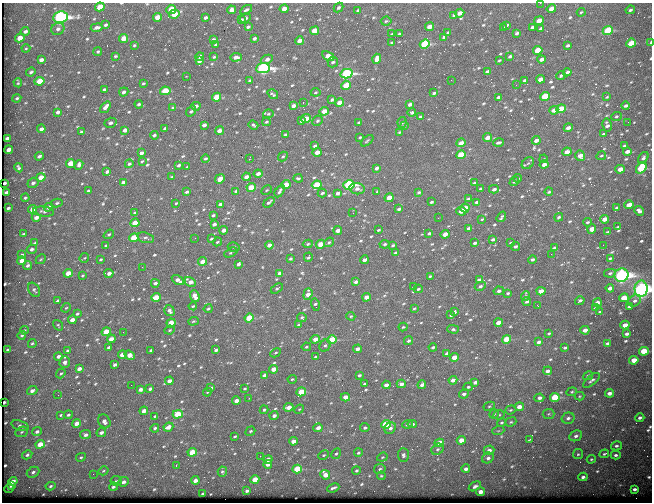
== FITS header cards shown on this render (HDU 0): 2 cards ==
NAXIS1  =                  650
NAXIS2  =                  500

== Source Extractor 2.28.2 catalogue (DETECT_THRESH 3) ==
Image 650 x 500 px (HDU 0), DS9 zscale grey, 1 PNG px = 1 image px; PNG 654 x 504 px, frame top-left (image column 1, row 500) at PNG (2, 3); each listed source drawn as its Kron ellipse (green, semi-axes under 4 px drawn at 4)
Background 579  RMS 3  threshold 9.08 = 3 sigma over >= 5 px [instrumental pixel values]
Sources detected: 693; of the 693, the 500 brightest by FLUX_AUTO listed and drawn (193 fainter detections omitted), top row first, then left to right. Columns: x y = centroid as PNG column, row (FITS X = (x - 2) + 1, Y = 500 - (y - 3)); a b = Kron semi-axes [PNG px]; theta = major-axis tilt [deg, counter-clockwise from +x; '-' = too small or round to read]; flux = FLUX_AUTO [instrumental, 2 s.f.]
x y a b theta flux
540 3 2 2 - 290
100 7 5 4 - 4200
338 8 5 4 - 490
171 9 5 4 - 5400
284 9 4 4 - 1500
551 9 5 3 - 1400
231 10 4 4 - 1500
246 10 6 3 34 450
358 10 4 3 - 380
630 10 5 3 - 360
581 12 4 3 - 220
460 13 5 3 - 1500
174 14 5 4 - 4800
454 15 4 3 - 350
60 17 7 5 9 55000
157 17 4 4 - 2800
205 18 4 3 - 470
245 18 6 4 32 520
242 20 4 4 - 310
386 21 5 4 - 310
539 21 5 3 - 2300
105 25 4 3 - 410
507 25 4 3 - 320
97 27 6 3 10 680
248 27 4 3 - 360
429 27 4 4 - 1900
532 27 3 3 - 420
503 28 4 3 - 250
58 29 7 6 - 740
541 29 4 3 - 600
608 30 5 4 - 12000
25 31 4 3 - 590
314 31 5 4 - 2900
448 32 4 3 - 250
517 33 4 3 - 480
392 34 3 3 - 250
399 34 4 3 - 350
444 37 4 3 - 380
20 38 5 4 - 2400
124 38 4 4 - 2800
254 38 4 3 - 530
213 39 4 3 - 400
299 41 4 3 - 1400
651 42 3 2 - 480
392 43 3 3 - 300
631 43 5 4 - 5000
425 44 5 4 - 14000
134 45 3 3 - 240
216 45 4 3 - 420
568 45 4 3 - 390
26 48 4 4 - 220
538 50 5 4 - 5000
98 51 5 4 - 280
115 56 4 3 - 290
199 56 4 3 - 750
328 56 6 4 -26 2000
510 56 4 3 - 400
214 57 3 3 - 280
236 57 6 4 3 1000
267 59 6 4 25 1100
377 59 5 4 - 2000
541 59 4 3 - 880
41 60 4 3 - 940
499 60 3 2 - 230
199 61 4 3 - 770
333 62 5 5 - 340
263 68 7 5 7 42000
31 72 5 3 - 390
487 72 4 3 - 610
567 72 4 3 - 550
346 74 6 4 15 29000
561 75 4 3 - 360
186 76 3 2 - 320
540 79 4 3 - 1600
451 80 2 2 - 710
525 80 3 2 - 370
40 81 5 4 - 4600
249 81 4 3 - 330
18 83 5 3 - 270
143 83 4 3 - 250
346 85 5 4 - 4700
516 85 2 2 - 320
104 89 4 3 - 400
165 91 5 4 - 6200
124 92 5 4 - 660
315 92 5 4 - 230
434 93 4 2 - 370
273 94 6 3 -33 350
545 96 5 4 - 8500
216 97 4 4 - 5000
498 97 4 3 - 510
607 97 4 3 - 240
17 98 4 3 - 370
332 100 4 3 - 370
303 103 3 2 - 970
339 103 4 3 - 1900
139 104 4 3 - 420
410 104 4 3 - 740
196 106 4 3 - 700
293 106 4 3 - 870
626 106 4 3 - 590
105 107 6 4 51 1200
173 108 4 3 - 430
561 109 5 4 - 6400
554 110 4 3 - 1300
191 111 6 3 55 350
324 111 5 4 - 2000
58 112 4 3 - 650
412 113 4 4 - 400
268 114 5 4 - 280
616 116 5 4 - 320
420 117 3 3 - 330
306 119 5 4 - 2600
302 121 3 3 - 480
317 121 5 4 - 360
266 122 4 3 - 290
359 122 4 3 - 380
402 122 5 4 - 330
628 122 2 2 - 330
110 123 6 5 - 660
204 125 4 3 - 820
253 125 5 3 - 370
607 125 6 4 -78 700
404 126 4 4 - 240
568 128 4 3 - 1000
41 129 4 3 - 830
165 129 4 3 - 870
125 130 4 3 - 1100
219 131 4 3 - 1000
81 132 3 3 - 410
399 132 4 3 - 240
603 134 4 3 - 240
154 135 4 3 - 350
285 135 4 3 - 580
360 137 4 3 - 290
7 138 4 3 - 1100
488 138 4 3 - 2100
536 140 4 3 - 980
367 141 7 3 40 260
461 143 4 3 - 1500
498 143 5 3 - 490
315 146 4 3 - 530
624 146 4 3 - 480
9 150 4 3 - 1300
627 151 4 3 - 1000
317 152 4 3 - 2100
567 152 5 3 - 1600
141 153 4 3 - 700
461 155 5 4 - 9000
39 156 4 3 - 420
580 156 5 5 - 1700
601 156 5 3 - 240
283 157 5 4 - 280
205 158 4 3 - 350
643 158 6 4 52 530
249 159 3 2 - 2200
544 159 4 3 - 220
142 161 4 3 - 230
71 163 4 4 - 4100
528 163 7 5 40 400
129 164 4 4 - 430
544 164 4 3 - 1200
79 165 5 4 - 810
179 165 4 3 - 430
187 167 3 3 - 230
19 168 5 3 - 450
377 168 4 3 - 670
641 168 6 4 50 13000
620 169 5 3 - 2700
107 172 4 3 - 500
258 174 4 3 - 1100
41 177 4 4 - 2700
172 177 3 3 - 270
246 177 4 3 - 1400
298 178 4 3 - 340
518 178 4 3 - 230
220 179 5 4 - 2200
123 182 4 3 - 730
514 182 5 4 - 380
5 183 3 2 - 690
33 183 6 5 - 610
474 183 4 3 - 390
286 184 4 4 - 2300
317 185 5 4 - 6700
349 185 6 4 14 25000
251 187 4 4 - 4500
481 188 3 3 - 280
357 189 7 5 -7 1000
494 189 5 3 - 580
267 190 6 4 28 270
88 191 4 3 - 520
236 191 4 3 - 400
280 191 7 3 60 560
6 192 4 3 - 600
187 192 4 3 - 430
377 192 4 3 - 240
419 192 4 3 - 350
549 192 4 3 - 330
322 193 4 3 - 400
338 193 4 3 - 690
25 198 4 3 - 250
389 198 4 4 - 2400
468 199 4 3 - 430
269 202 6 3 42 510
431 202 3 2 - 340
477 202 3 3 - 300
57 203 6 4 12 350
176 203 3 3 - 240
220 204 4 3 - 980
629 205 5 3 - 3200
48 207 5 4 - 1100
8 208 3 3 - 380
465 208 4 4 - 2400
617 208 4 3 - 300
33 209 4 4 - 2200
399 209 4 3 - 480
44 211 10 5 -6 550
461 211 5 4 - 2300
639 211 5 4 - 760
135 213 4 3 - 580
353 213 3 2 - 230
213 215 3 3 - 340
36 217 4 3 - 1100
501 217 6 3 55 380
559 217 4 4 - 380
438 218 2 2 - 390
482 219 3 2 - 270
605 219 4 3 - 1700
587 222 4 3 - 290
135 223 4 4 - 3300
214 224 4 3 - 760
618 227 3 2 - 220
469 228 4 3 - 530
592 229 5 4 - 1900
224 230 4 3 - 960
378 230 3 2 - 270
338 231 4 3 - 1200
608 232 3 3 - 330
429 233 4 3 - 370
24 234 3 3 - 330
109 234 5 4 - 320
445 234 4 3 - 1800
134 238 4 4 - 7400
146 238 8 5 -17 470
195 238 2 2 - 310
211 239 3 3 - 280
493 239 4 3 - 540
217 242 5 3 - 260
329 242 5 4 - 320
35 243 4 3 - 390
475 243 4 3 - 490
511 243 3 3 - 310
308 244 5 4 - 320
320 244 5 4 - 2900
385 244 5 4 - 380
106 245 4 3 - 360
269 245 4 3 - 1100
393 245 4 3 - 330
603 245 2 2 - 990
515 246 4 3 - 510
234 247 6 4 -14 300
554 248 4 3 - 720
32 249 5 4 - 620
231 253 7 3 27 290
395 253 4 3 - 400
551 254 3 2 - 1400
22 255 3 2 - 240
308 257 5 3 - 340
84 258 5 4 - 240
610 258 3 2 - 230
41 259 5 4 - 300
100 259 3 3 - 260
290 259 3 3 - 270
532 259 4 3 - 530
364 260 4 3 - 740
22 261 4 3 - 1600
202 261 4 3 - 1700
238 264 4 3 - 510
28 265 4 4 - 580
142 267 2 2 - 230
68 273 4 3 - 2700
109 273 4 3 - 1100
280 273 4 3 - 1100
610 273 6 4 11 360
82 275 3 3 - 230
621 275 7 6 - 81000
430 276 3 3 - 280
178 280 7 4 -32 1100
479 280 4 3 - 940
190 282 6 4 -29 1600
356 282 4 3 - 690
155 283 4 3 - 550
480 286 6 4 27 500
414 287 3 2 - 230
610 288 4 3 - 870
277 289 7 4 31 330
418 289 4 3 - 320
641 289 8 6 88 100000
34 290 7 5 -56 420
499 291 5 4 - 560
541 291 4 4 - 2800
508 293 3 3 - 280
308 294 6 4 71 1400
195 296 6 4 -67 1500
525 296 5 3 - 480
156 297 5 4 - 4500
366 297 4 3 - 1500
624 298 5 4 - 4000
57 301 3 3 - 420
527 301 4 3 - 370
580 301 5 3 - 480
635 301 7 5 39 540
597 303 4 3 - 1000
315 305 6 4 -77 380
193 306 4 3 - 220
538 306 3 2 - 490
629 307 4 3 - 300
66 308 5 4 - 260
414 308 4 3 - 240
595 308 4 3 - 300
208 309 4 3 - 350
169 311 6 5 - 800
455 312 3 3 - 440
600 312 3 2 - 230
77 314 3 3 - 330
451 315 4 3 - 380
351 316 4 4 - 250
302 317 5 4 - 310
249 318 4 4 - 7100
72 320 4 3 - 1700
193 321 5 4 - 240
171 323 4 4 - 4800
498 323 4 3 - 1500
58 325 6 3 -54 220
299 325 3 3 - 300
625 325 4 3 - 2100
403 327 4 4 - 230
453 329 6 4 -2 310
24 330 4 3 - 240
169 330 5 3 - 230
585 330 4 3 - 1300
106 332 4 4 - 4900
123 332 2 2 - 420
549 333 3 3 - 250
627 334 4 3 - 570
22 335 4 4 - 290
111 339 4 3 - 1800
315 339 4 4 - 1600
507 339 5 4 - 6500
332 340 5 4 - 11000
408 341 5 4 - 450
539 342 4 3 - 690
32 343 4 3 - 250
607 343 3 3 - 430
325 346 6 5 - 430
109 347 4 3 - 460
306 347 4 3 - 260
433 347 4 3 - 450
565 348 4 3 - 330
357 349 4 3 - 1000
8 350 4 3 - 950
67 350 3 3 - 260
151 350 4 3 - 420
216 350 4 3 - 520
644 351 5 4 - 6800
275 353 5 3 - 230
447 354 4 3 - 870
122 355 4 3 - 2400
130 355 5 4 - 2000
58 356 4 3 - 810
315 357 3 2 - 230
454 357 4 4 - 2600
634 360 4 4 - 2500
65 362 6 5 - 680
115 365 4 3 - 590
79 369 4 3 - 1100
273 369 4 3 - 2300
548 371 4 3 - 970
61 373 5 4 - 290
264 375 4 3 - 690
359 375 4 3 - 370
588 376 5 4 - 510
292 379 5 4 - 240
453 380 4 4 - 1100
591 380 10 4 39 540
169 381 4 3 - 1200
475 382 4 3 - 570
364 384 3 3 - 270
401 384 4 4 - 870
131 385 2 2 - 240
386 385 4 4 - 970
422 385 4 3 - 810
468 387 5 3 - 330
211 388 4 3 - 480
140 389 4 3 - 770
150 389 4 3 - 490
245 389 3 3 - 230
32 391 5 4 - 930
207 392 4 4 - 230
301 392 5 4 - 4400
572 392 5 4 - 310
609 393 4 4 - 1100
464 394 5 4 - 700
58 395 2 2 - 300
579 396 5 4 - 230
345 397 4 4 - 1800
555 397 5 4 - 8400
249 398 3 2 - 240
539 398 5 4 - 660
236 401 4 3 - 1300
4 402 3 2 - 340
489 406 6 4 27 270
289 407 5 4 - 1600
519 407 5 4 - 1500
299 409 5 4 - 230
264 410 4 3 - 340
511 410 6 4 20 280
144 411 4 3 - 1500
178 414 5 4 - 6500
494 414 5 4 - 280
548 414 6 5 - 340
61 415 4 3 - 320
68 415 4 3 - 370
499 415 5 4 - 350
155 416 3 3 - 280
274 416 4 3 - 700
568 418 6 5 - 640
640 418 4 3 - 520
104 421 7 5 -56 910
511 422 6 4 21 280
76 423 4 4 - 1300
502 423 5 4 - 280
386 424 5 4 - 8800
407 424 5 4 - 440
412 424 4 3 - 600
20 426 9 5 -18 500
168 427 5 3 - 1700
155 428 4 3 - 370
318 428 4 3 - 1200
365 428 5 4 - 370
390 428 6 5 - 940
250 431 5 4 - 300
498 431 6 4 18 250
22 432 6 5 - 330
37 432 5 4 - 640
101 433 5 3 - 720
85 435 5 4 - 680
235 436 3 3 - 270
576 436 6 5 - 600
530 439 4 3 - 380
461 440 4 4 - 2100
293 441 4 4 - 1400
439 443 5 4 - 3500
40 444 4 4 - 3600
616 446 5 4 - 430
438 449 6 5 - 460
489 450 5 4 - 970
192 452 5 4 - 5800
358 453 4 4 - 310
336 454 6 4 59 300
578 454 5 5 - 290
604 454 5 3 - 290
27 455 5 4 - 430
324 455 6 4 27 290
403 455 7 5 -89 540
616 455 5 4 - 440
260 456 2 2 - 690
81 457 5 3 - 250
382 457 5 4 - 230
488 458 6 5 - 630
268 459 5 3 - 1400
591 459 4 3 - 240
268 464 4 4 - 1100
176 466 3 3 - 260
297 469 5 4 - 8600
380 469 6 5 - 370
466 469 4 3 - 690
103 471 5 3 - 230
356 471 4 4 - 300
33 472 7 5 28 590
222 472 5 4 - 340
93 474 2 2 - 280
325 475 5 4 - 2000
381 476 4 4 - 220
583 477 4 4 - 560
255 479 4 4 - 3500
195 480 4 3 - 1400
13 481 4 3 - 1300
116 481 6 5 - 340
123 482 5 4 - 910
11 486 3 2 - 270
50 486 5 4 - 360
475 486 6 4 28 460
113 487 4 3 - 560
333 488 6 3 22 470
9 489 4 2 - 290
634 489 4 3 - 540
247 491 4 3 - 520
480 492 4 3 - 1400
203 494 3 3 - 250
At the frame edge (FLAGS 8, measured only in part): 3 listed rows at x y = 540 3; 651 42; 641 289
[193 fainter detections neither listed nor drawn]